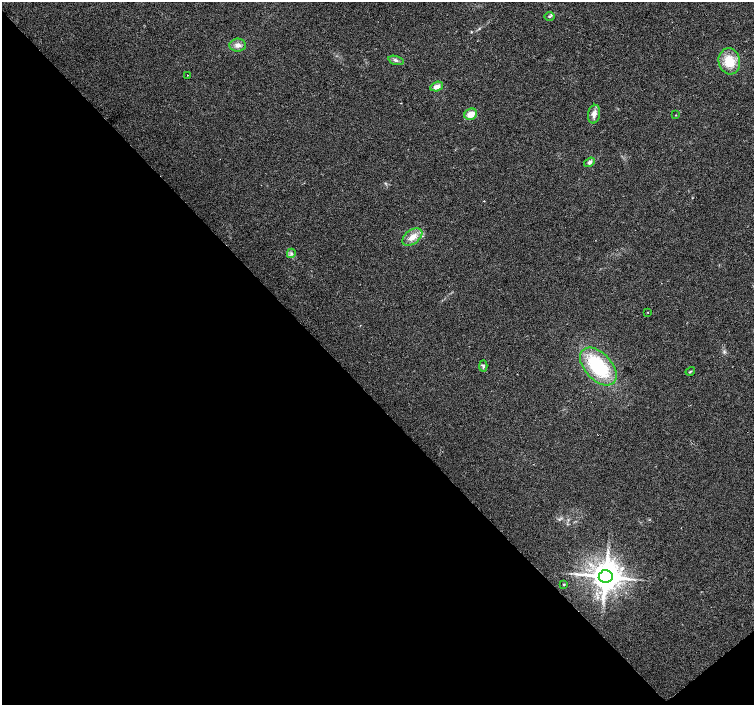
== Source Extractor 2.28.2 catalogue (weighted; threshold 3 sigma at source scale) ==
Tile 14 of 4 x 4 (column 2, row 4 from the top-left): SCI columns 1506-3008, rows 212-1617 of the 6013 x 5980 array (HDU 1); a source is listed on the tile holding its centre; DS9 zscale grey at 2 x 2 block average (1 PNG px = mean of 2 x 2 image px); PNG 756 x 707 px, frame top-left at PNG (2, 2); each listed source drawn as its Kron ellipse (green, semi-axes under 4 px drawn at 4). Shown black and unused: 44% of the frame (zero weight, under 2 of 3 exposures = <1% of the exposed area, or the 3 px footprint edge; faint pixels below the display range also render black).
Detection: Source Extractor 2.28.2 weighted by HDU 2 'WHT'; one run over the whole footprint, this tile lists its part. Background 0.0373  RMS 0.0076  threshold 0.0343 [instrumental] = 3 sigma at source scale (4.5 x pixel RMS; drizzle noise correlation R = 1.50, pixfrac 1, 0.0396/0.0396 arcsec/px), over >= 5 px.
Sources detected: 19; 1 inside a brighter listed object's ellipse — not listed separately; the other 18 listed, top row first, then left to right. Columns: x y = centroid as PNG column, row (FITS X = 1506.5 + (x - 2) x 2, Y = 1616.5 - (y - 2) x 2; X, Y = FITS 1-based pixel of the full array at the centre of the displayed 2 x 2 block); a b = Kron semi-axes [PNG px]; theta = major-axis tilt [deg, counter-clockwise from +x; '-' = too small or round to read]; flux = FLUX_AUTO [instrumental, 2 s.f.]
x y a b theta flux
549 17 5 2 - 2
238 45 8 6 6 9.5
396 60 7 4 -17 4.5
729 61 13 10 -77 40
187 75 2 2 - 0.85
437 86 6 4 17 10
471 114 6 5 - 17
594 114 9 6 79 9.5
676 115 2 2 - 0.91
589 162 6 4 34 5.1
412 237 11 7 36 16
291 253 5 3 - 3.4
648 312 2 2 - 2.2
483 366 5 3 - 2.9
598 367 23 13 -47 120
690 371 5 3 - 1.9
606 576 7 6 - 3800
564 584 2 2 - 1.8
Diffuse or blended objects may show on this block-average render without a row.